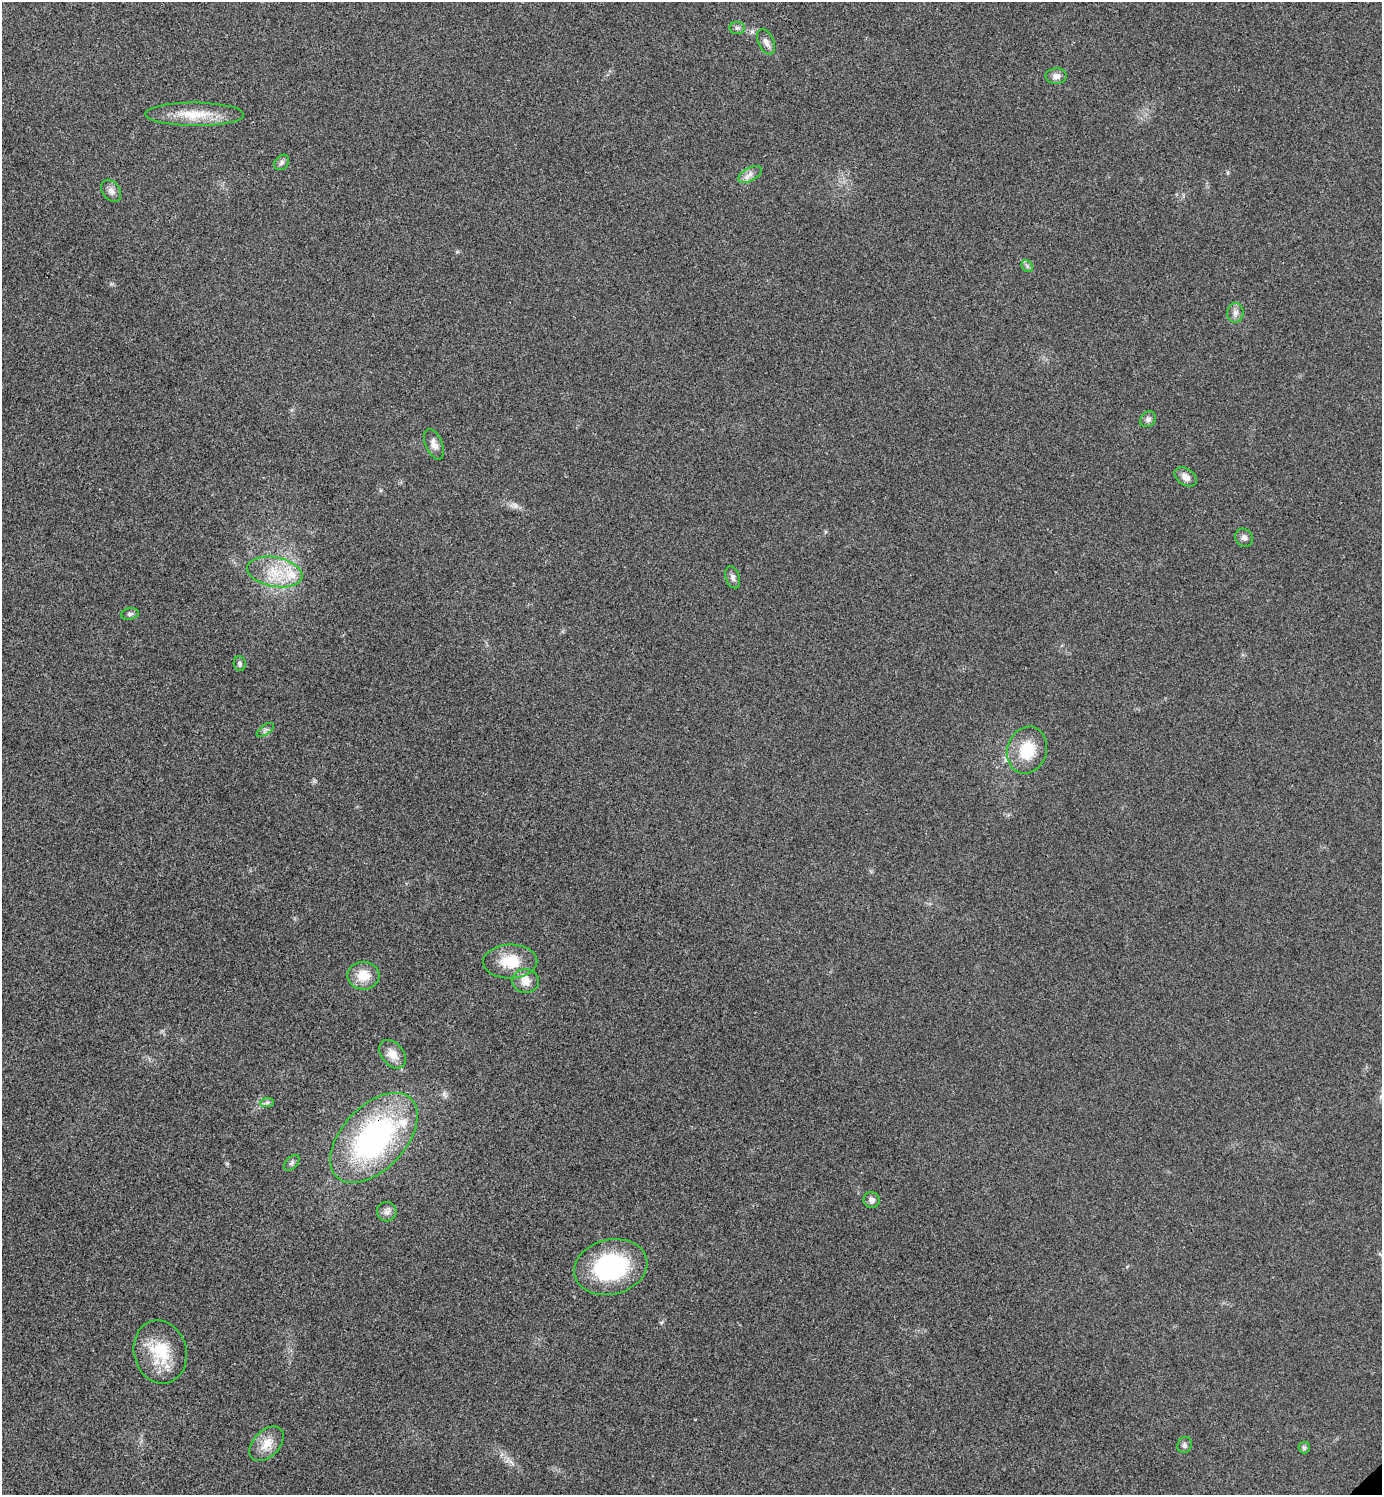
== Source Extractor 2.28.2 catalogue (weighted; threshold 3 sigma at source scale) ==
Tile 11 of 4 x 4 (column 3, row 3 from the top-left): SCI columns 3061-4440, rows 1497-2989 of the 5980 x 5981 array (HDU 1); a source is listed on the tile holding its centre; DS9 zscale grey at full resolution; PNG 1384 x 1497 px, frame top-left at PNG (2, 2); each listed source drawn as its Kron ellipse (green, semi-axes under 4 px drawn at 4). Shown black and unused: <1% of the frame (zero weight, under 3 of 4 exposures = <1% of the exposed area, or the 3 px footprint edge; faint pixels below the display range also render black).
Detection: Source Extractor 2.28.2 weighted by HDU 2 'WHT'; one run over the whole footprint, this tile lists its part. Background 0.0285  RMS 0.0054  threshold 0.0241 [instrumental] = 3 sigma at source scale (4.5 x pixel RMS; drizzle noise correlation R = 1.50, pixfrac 1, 0.05/0.05 arcsec/px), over >= 5 px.
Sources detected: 36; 3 inside a brighter listed object's ellipse — not listed separately; the other 33 listed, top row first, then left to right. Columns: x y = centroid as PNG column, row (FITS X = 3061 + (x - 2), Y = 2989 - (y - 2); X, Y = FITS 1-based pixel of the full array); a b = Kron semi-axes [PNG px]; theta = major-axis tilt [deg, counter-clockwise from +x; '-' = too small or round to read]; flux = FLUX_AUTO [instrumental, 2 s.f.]
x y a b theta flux
737 28 8 6 -1 1.4
766 42 13 7 -65 2.9
1056 76 10 8 1 2.8
194 114 49 11 -1 16
282 162 8 6 46 1.6
750 174 13 6 28 3
111 191 12 8 -53 2.7
1027 266 6 5 - 1.2
1235 313 10 8 83 2.6
1148 419 8 7 - 1.9
434 444 16 8 -67 3.7
1186 477 12 8 -33 3.6
1244 538 9 8 - 2.1
275 572 28 15 -10 16
733 577 11 7 -70 2
130 614 9 5 10 1.4
240 664 7 6 - 1.3
265 730 10 5 35 1.5
1027 750 24 19 72 17
510 961 27 17 1 16
363 976 16 14 -1 9.9
525 981 13 12 - 5.3
392 1054 16 11 -50 6.1
267 1102 7 4 2 1.2
374 1138 54 31 47 120
292 1163 9 5 46 1.5
872 1200 8 8 - 2.4
387 1212 9 9 - 2.6
611 1267 37 27 12 57
160 1352 32 26 -75 23
267 1444 21 13 46 7.9
1185 1445 8 7 - 1.6
1304 1448 5 5 - 1.1
Overlapping masked pixels (flux is a lower limit): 1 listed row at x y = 374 1138